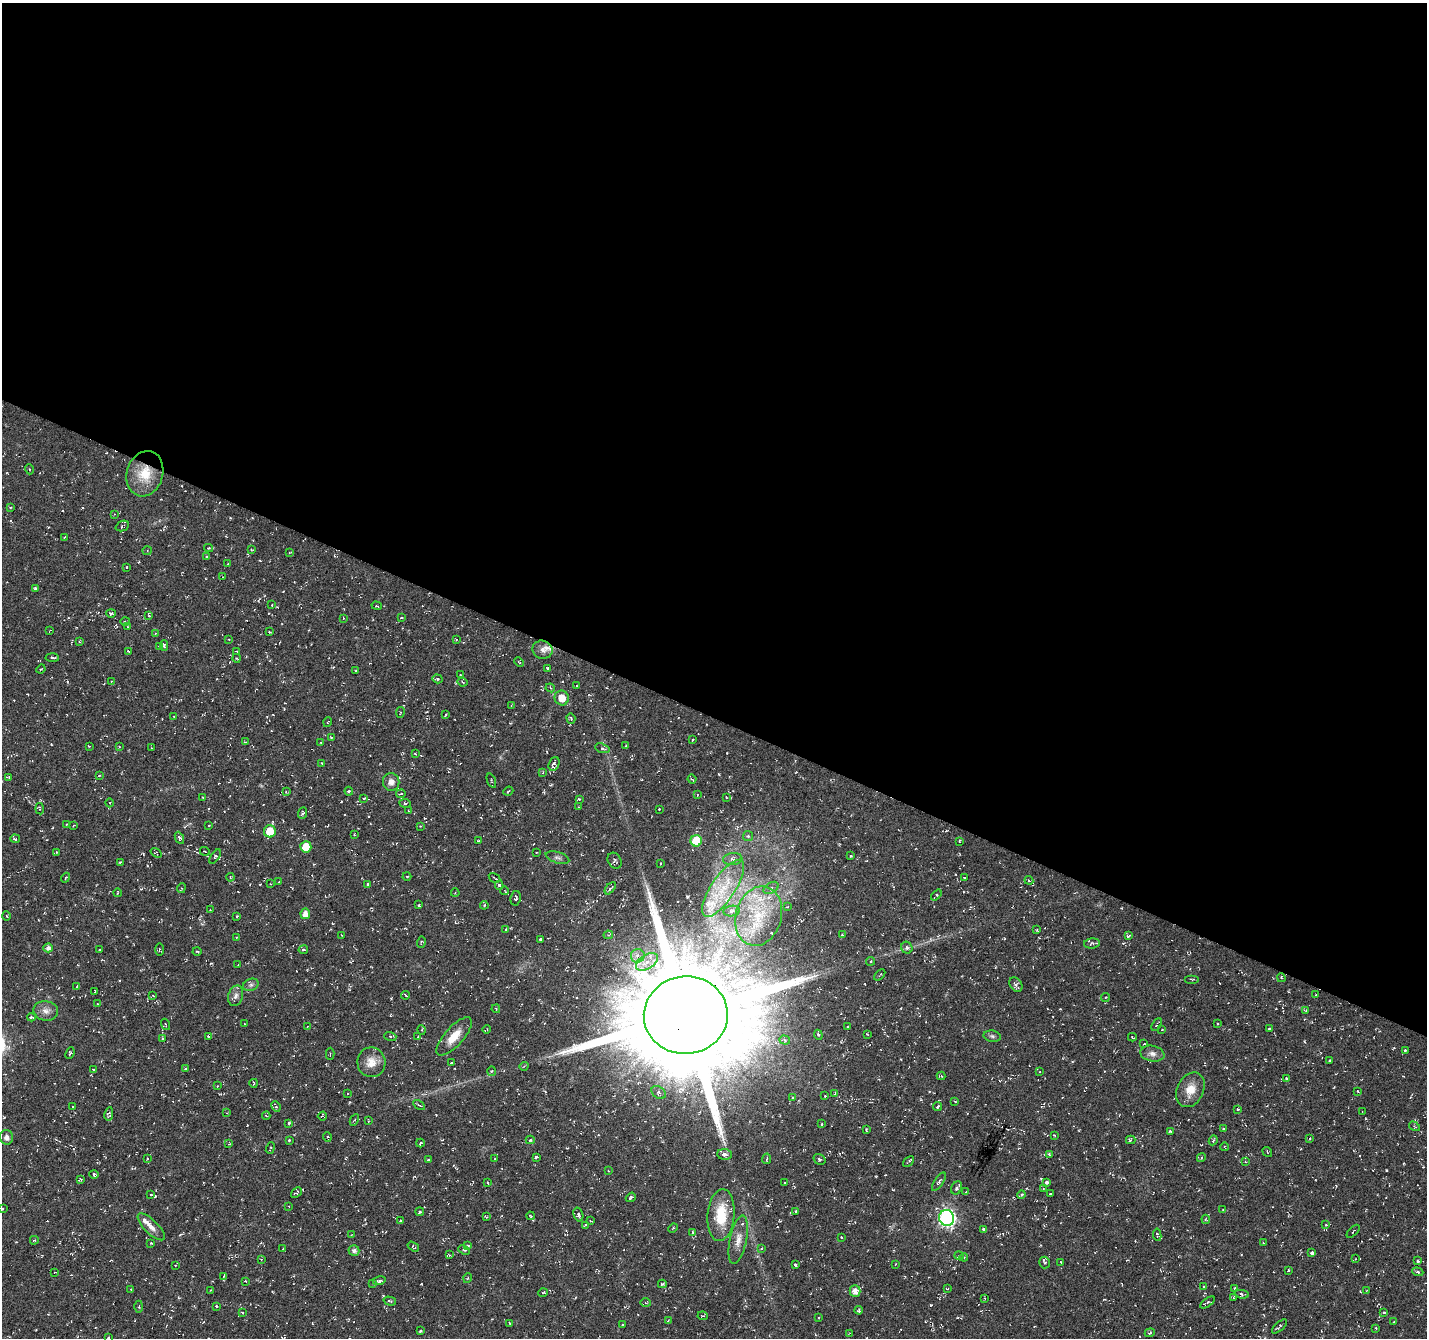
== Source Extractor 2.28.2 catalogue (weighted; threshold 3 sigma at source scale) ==
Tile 3 of 4 x 4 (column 3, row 1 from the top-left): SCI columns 2851-4275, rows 4212-5547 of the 5707 x 5815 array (HDU 1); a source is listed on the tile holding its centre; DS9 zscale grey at full resolution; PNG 1429 x 1340 px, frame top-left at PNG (2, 3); each listed source drawn as its Kron ellipse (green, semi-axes under 4 px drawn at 4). Shown black and unused: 54% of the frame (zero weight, under 3 of 6 exposures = <1% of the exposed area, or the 3 px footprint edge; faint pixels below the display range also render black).
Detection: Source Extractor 2.28.2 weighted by HDU 2 'WHT'; one run over the whole footprint, this tile lists its part. Background -0.0234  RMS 0.0038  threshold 0.0154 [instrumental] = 3 sigma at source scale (4.09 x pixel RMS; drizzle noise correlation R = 1.36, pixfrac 0.8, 0.0396/0.0396 arcsec/px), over >= 5 px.
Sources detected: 433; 59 cosmic-ray / hot-pixel residue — neither listed nor drawn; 10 inside a brighter listed object's ellipse — not listed separately; the other 364 listed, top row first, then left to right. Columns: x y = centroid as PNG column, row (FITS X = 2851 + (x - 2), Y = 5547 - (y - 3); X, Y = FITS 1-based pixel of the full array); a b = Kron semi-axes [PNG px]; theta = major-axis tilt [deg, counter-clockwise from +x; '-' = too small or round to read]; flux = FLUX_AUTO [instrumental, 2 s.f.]
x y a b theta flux
29 469 5 3 - 0.3
145 474 23 18 73 9.9
10 507 3 3 - 0.38
114 514 3 2 - 0.25
122 526 7 5 23 0.65
64 537 3 2 - 0.33
209 548 4 4 - 0.34
251 549 3 2 - 0.24
147 551 4 4 - 0.4
290 552 4 2 - 0.24
207 557 3 3 - 0.63
228 564 3 3 - 0.29
127 567 4 2 - 0.25
223 577 3 2 - 0.2
35 588 3 3 - 0.57
272 605 3 2 - 0.24
377 606 5 3 - 0.29
111 613 5 3 - 0.82
149 615 4 3 - 0.31
343 618 3 2 - 0.2
401 618 3 3 - 0.67
125 621 4 3 - 0.29
128 627 3 2 - 0.24
50 631 3 2 - 0.21
269 632 3 2 - 0.33
155 633 3 3 - 0.29
229 639 3 3 - 0.4
456 640 3 3 - 0.3
80 642 3 2 - 0.3
164 645 5 4 - 0.51
159 647 4 4 - 0.63
542 650 10 9 - 1.7
128 651 3 3 - 0.56
236 651 4 2 - 0.28
52 658 7 3 -3 0.61
236 658 4 3 - 0.33
519 662 5 3 - 0.34
547 668 3 3 - 0.3
41 669 5 3 - 0.4
355 671 3 2 - 0.28
460 675 3 2 - 0.2
437 679 5 4 - 0.52
111 681 3 3 - 0.24
463 682 5 3 - 0.41
576 686 3 2 - 0.37
550 688 5 4 - 0.49
562 698 7 7 - 4.4
511 705 2 2 - 0.21
400 712 5 3 - 0.31
446 714 3 2 - 0.3
174 717 4 3 - 0.25
571 718 5 4 - 0.45
328 722 5 3 - 0.27
331 737 3 3 - 0.37
692 740 3 3 - 0.38
245 742 4 3 - 0.32
321 743 4 3 - 0.25
89 746 4 2 - 0.3
119 746 3 2 - 0.26
626 746 4 3 - 0.33
152 748 3 3 - 0.24
602 748 7 4 -19 0.73
415 754 3 2 - 0.3
322 763 3 2 - 0.38
554 764 7 5 68 1.2
543 773 4 3 - 0.36
99 776 3 2 - 0.23
9 777 4 2 - 0.52
692 779 4 3 - 0.36
491 781 7 2 -69 0.28
391 782 9 8 - 2.1
349 791 4 4 - 0.38
508 791 5 3 - 0.42
286 792 3 3 - 0.34
401 794 4 2 - 0.35
697 795 4 2 - 0.21
202 797 3 2 - 0.31
726 797 3 2 - 0.26
364 798 3 2 - 0.36
579 799 3 3 - 0.33
110 803 4 3 - 0.3
405 803 6 3 -6 0.41
578 807 3 2 - 0.26
40 809 5 3 - 0.47
659 809 3 3 - 0.42
409 811 3 3 - 0.31
302 813 6 3 66 0.48
66 824 2 2 - 0.27
209 825 3 2 - 0.25
73 826 4 2 - 0.21
420 826 4 3 - 0.34
270 831 6 6 - 6.9
354 835 3 2 - 0.4
748 836 5 5 - 0.6
179 838 6 4 -64 0.66
15 839 5 3 - 0.59
479 841 4 3 - 0.5
696 841 6 5 - 13
959 841 3 3 - 0.33
306 847 5 5 - 6.5
205 851 5 3 - 0.33
57 852 3 2 - 0.18
536 852 3 2 - 0.41
156 853 6 4 -36 0.39
851 856 3 2 - 0.35
215 857 8 4 55 0.66
557 858 12 5 -18 1.1
733 859 10 6 5 1.3
615 861 8 6 -60 0.92
120 862 4 3 - 0.33
661 863 3 2 - 0.3
407 876 4 3 - 0.3
230 877 4 3 - 0.27
66 878 5 3 - 0.4
495 878 6 2 -31 0.34
964 878 3 3 - 0.43
1029 880 4 3 - 0.4
279 882 4 4 - 0.29
270 884 3 2 - 0.24
368 884 3 3 - 0.63
499 885 4 3 - 0.67
181 888 5 3 - 0.38
610 888 7 3 50 0.7
723 888 33 12 56 12
771 888 8 5 32 1.2
505 891 4 2 - 0.27
117 893 4 3 - 0.27
455 893 4 3 - 0.25
936 895 6 4 50 0.8
516 898 7 5 80 1.1
419 905 3 2 - 0.49
484 905 4 4 - 0.61
787 907 3 3 - 0.3
210 910 3 3 - 0.21
732 911 8 5 8 1
305 914 5 5 - 3
7 916 4 3 - 0.36
237 916 3 3 - 0.35
759 916 30 23 74 17
506 929 3 2 - 0.33
1037 930 4 2 - 0.26
342 935 3 3 - 0.42
608 935 5 4 - 0.47
842 935 3 2 - 0.31
1129 936 3 3 - 0.78
236 937 3 2 - 0.26
540 939 3 3 - 0.41
421 942 6 3 74 0.38
1092 943 8 5 4 0.85
48 948 4 4 - 1.5
907 948 6 5 - 0.93
159 949 6 3 -89 0.36
100 950 3 2 - 0.33
303 950 4 4 - 0.6
197 951 4 3 - 0.31
638 956 7 6 - 1.6
871 961 4 4 - 0.45
647 962 12 7 32 3.2
238 964 2 2 - 0.19
880 975 6 2 46 0.29
1281 978 4 3 - 0.53
1192 979 7 2 0 0.33
251 985 8 6 21 0.96
1016 985 8 5 -55 1.1
77 986 3 3 - 0.35
95 991 3 2 - 0.42
406 995 4 3 - 0.47
1316 995 3 2 - 0.54
153 996 3 2 - 0.22
236 996 10 7 75 1.6
1105 997 4 3 - 0.48
98 1004 3 3 - 0.34
496 1009 4 2 - 0.3
1306 1010 4 3 - 0.36
46 1011 12 9 -9 2.3
686 1015 42 39 5 9400
32 1017 4 3 - 0.44
1217 1023 3 3 - 0.33
165 1024 6 2 -71 0.31
244 1024 3 2 - 0.26
1157 1024 7 3 61 0.62
848 1026 3 2 - 0.28
307 1027 3 2 - 0.25
487 1029 4 2 - 0.41
1269 1029 3 3 - 0.36
422 1030 5 3 - 0.3
1162 1030 3 2 - 0.44
867 1034 3 2 - 0.25
818 1035 5 4 - 0.45
208 1036 3 2 - 0.5
390 1036 6 4 -18 0.49
418 1036 3 3 - 0.38
454 1036 24 9 48 5.8
992 1036 8 5 -11 0.84
1132 1037 4 2 - 0.35
162 1038 3 3 - 0.43
785 1040 5 4 - 0.79
1144 1044 4 2 - 0.25
1405 1050 3 3 - 0.45
70 1053 6 4 68 0.46
330 1054 6 3 89 0.41
1152 1054 12 8 -11 1.9
1330 1061 3 3 - 0.5
371 1062 15 14 - 4.5
451 1063 3 3 - 0.57
524 1066 4 3 - 0.28
93 1069 3 3 - 0.36
185 1069 4 2 - 0.32
492 1071 5 3 - 0.34
1039 1072 3 3 - 0.25
941 1076 4 3 - 0.37
1286 1078 3 2 - 0.41
254 1083 4 3 - 0.45
217 1086 4 4 - 0.27
1190 1090 18 13 64 5.3
1358 1091 4 3 - 0.36
659 1092 8 5 -34 0.94
348 1093 3 2 - 0.22
835 1093 4 4 - 0.37
825 1096 3 2 - 0.3
793 1098 4 3 - 0.56
955 1101 3 2 - 0.39
419 1105 6 2 -30 0.43
73 1107 3 2 - 0.24
276 1107 5 3 - 0.62
938 1107 4 3 - 0.72
1238 1109 4 3 - 0.49
1362 1112 4 3 - 0.27
227 1113 3 3 - 0.25
109 1114 7 4 80 0.77
266 1116 4 3 - 0.29
322 1116 4 4 - 0.59
354 1120 6 4 61 0.52
368 1121 3 3 - 0.29
289 1123 4 3 - 0.44
822 1124 3 3 - 0.49
1414 1126 6 3 -33 0.4
866 1129 3 2 - 0.37
1223 1129 3 2 - 0.37
1170 1131 3 3 - 0.38
1054 1135 3 3 - 0.39
6 1137 7 6 - 1.6
327 1137 4 4 - 0.55
1310 1138 3 2 - 0.24
289 1140 3 3 - 0.47
530 1140 4 3 - 0.56
1131 1140 4 4 - 0.75
1213 1140 5 3 - 0.59
420 1143 4 3 - 0.73
229 1144 3 2 - 0.31
1225 1147 4 2 - 0.31
270 1148 6 2 69 0.37
1267 1152 5 3 - 0.33
724 1154 7 5 -4 1.6
1049 1154 4 3 - 0.5
536 1157 3 3 - 0.51
147 1158 3 3 - 0.3
1201 1158 5 3 - 0.38
428 1159 4 2 - 0.26
495 1159 3 3 - 0.37
767 1159 5 2 - 0.36
819 1159 6 5 - 0.6
909 1161 6 2 42 0.6
1245 1162 3 2 - 0.27
609 1171 3 3 - 0.3
94 1174 4 3 - 0.86
80 1180 4 2 - 0.39
939 1182 10 4 55 0.73
488 1183 4 3 - 0.42
785 1183 3 3 - 0.46
1047 1183 3 3 - 0.94
957 1188 7 5 63 1.1
1043 1189 3 3 - 0.29
296 1192 6 3 42 0.53
965 1192 4 2 - 0.25
1050 1193 3 2 - 0.27
151 1195 4 3 - 0.87
1021 1195 4 3 - 1
631 1197 5 3 - 0.61
288 1206 3 3 - 0.28
2 1209 3 2 - 0.34
1223 1210 3 3 - 0.28
796 1211 4 3 - 0.49
420 1212 4 3 - 0.51
578 1214 7 4 -74 1.1
721 1215 26 13 85 12
531 1216 4 3 - 0.36
486 1217 3 3 - 0.35
947 1218 8 7 - 95
1206 1219 5 4 - 0.36
401 1220 3 3 - 0.52
590 1220 4 2 - 0.29
585 1225 4 2 - 0.26
1326 1225 4 4 - 0.65
151 1227 18 7 -45 2.5
673 1228 5 3 - 0.32
983 1229 3 3 - 0.67
1353 1231 8 2 45 0.31
693 1232 3 3 - 0.43
351 1235 3 2 - 0.24
1157 1235 6 3 -82 0.59
842 1237 4 2 - 0.28
34 1240 4 3 - 0.38
738 1240 24 8 78 3.7
151 1243 3 2 - 0.28
1263 1243 3 3 - 0.25
468 1245 3 3 - 1
413 1247 6 3 -32 0.54
283 1249 3 3 - 0.35
761 1249 3 2 - 0.24
464 1250 6 4 -24 0.47
354 1251 5 5 - 1.2
1312 1253 3 3 - 1.7
449 1255 4 3 - 0.34
959 1256 4 3 - 0.29
964 1257 4 4 - 0.32
261 1259 4 3 - 0.36
1355 1259 2 2 - 0.22
1417 1261 4 3 - 0.44
1061 1262 3 2 - 0.26
1045 1263 6 5 - 0.7
896 1264 3 2 - 0.21
175 1265 3 3 - 0.49
795 1265 3 3 - 0.52
1288 1270 3 3 - 0.46
55 1272 3 2 - 0.18
1418 1272 5 3 - 0.49
224 1276 4 2 - 0.25
468 1278 5 3 - 0.31
245 1281 4 2 - 0.25
379 1281 6 4 14 0.95
373 1283 3 3 - 0.33
662 1284 4 3 - 0.59
1204 1286 3 3 - 0.66
131 1289 4 2 - 0.23
947 1289 4 2 - 0.25
1235 1289 3 3 - 0.5
211 1290 4 3 - 0.27
1367 1290 4 3 - 0.25
855 1291 5 5 - 2.5
543 1293 5 3 - 0.29
1242 1294 7 4 -6 1.2
1233 1297 4 4 - 0.55
984 1298 4 3 - 0.28
390 1301 6 3 -16 0.58
1207 1302 8 2 35 0.51
645 1303 5 3 - 0.43
216 1306 3 3 - 0.52
139 1307 6 3 89 0.33
859 1310 4 3 - 0.57
242 1312 3 3 - 0.38
1384 1313 3 3 - 0.49
703 1316 5 3 - 0.44
818 1317 3 2 - 0.44
668 1320 4 3 - 0.36
1394 1321 4 2 - 0.23
510 1324 3 2 - 0.36
623 1325 3 3 - 0.55
1279 1326 9 3 43 0.54
1376 1328 4 3 - 0.37
420 1330 3 3 - 0.72
850 1333 4 3 - 0.3
1150 1333 5 3 - 0.42
108 1337 3 3 - 0.49
Overlapping masked pixels (flux is a lower limit): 1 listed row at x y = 145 474
Isophote crosses this tile's border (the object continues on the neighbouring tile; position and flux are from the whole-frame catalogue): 2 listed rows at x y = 2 1209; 108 1337
Unlisted compact peaks at least as high as the median listed source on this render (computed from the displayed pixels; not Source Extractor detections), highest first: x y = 931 1305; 719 774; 211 963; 67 682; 1304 1041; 180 1235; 51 744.